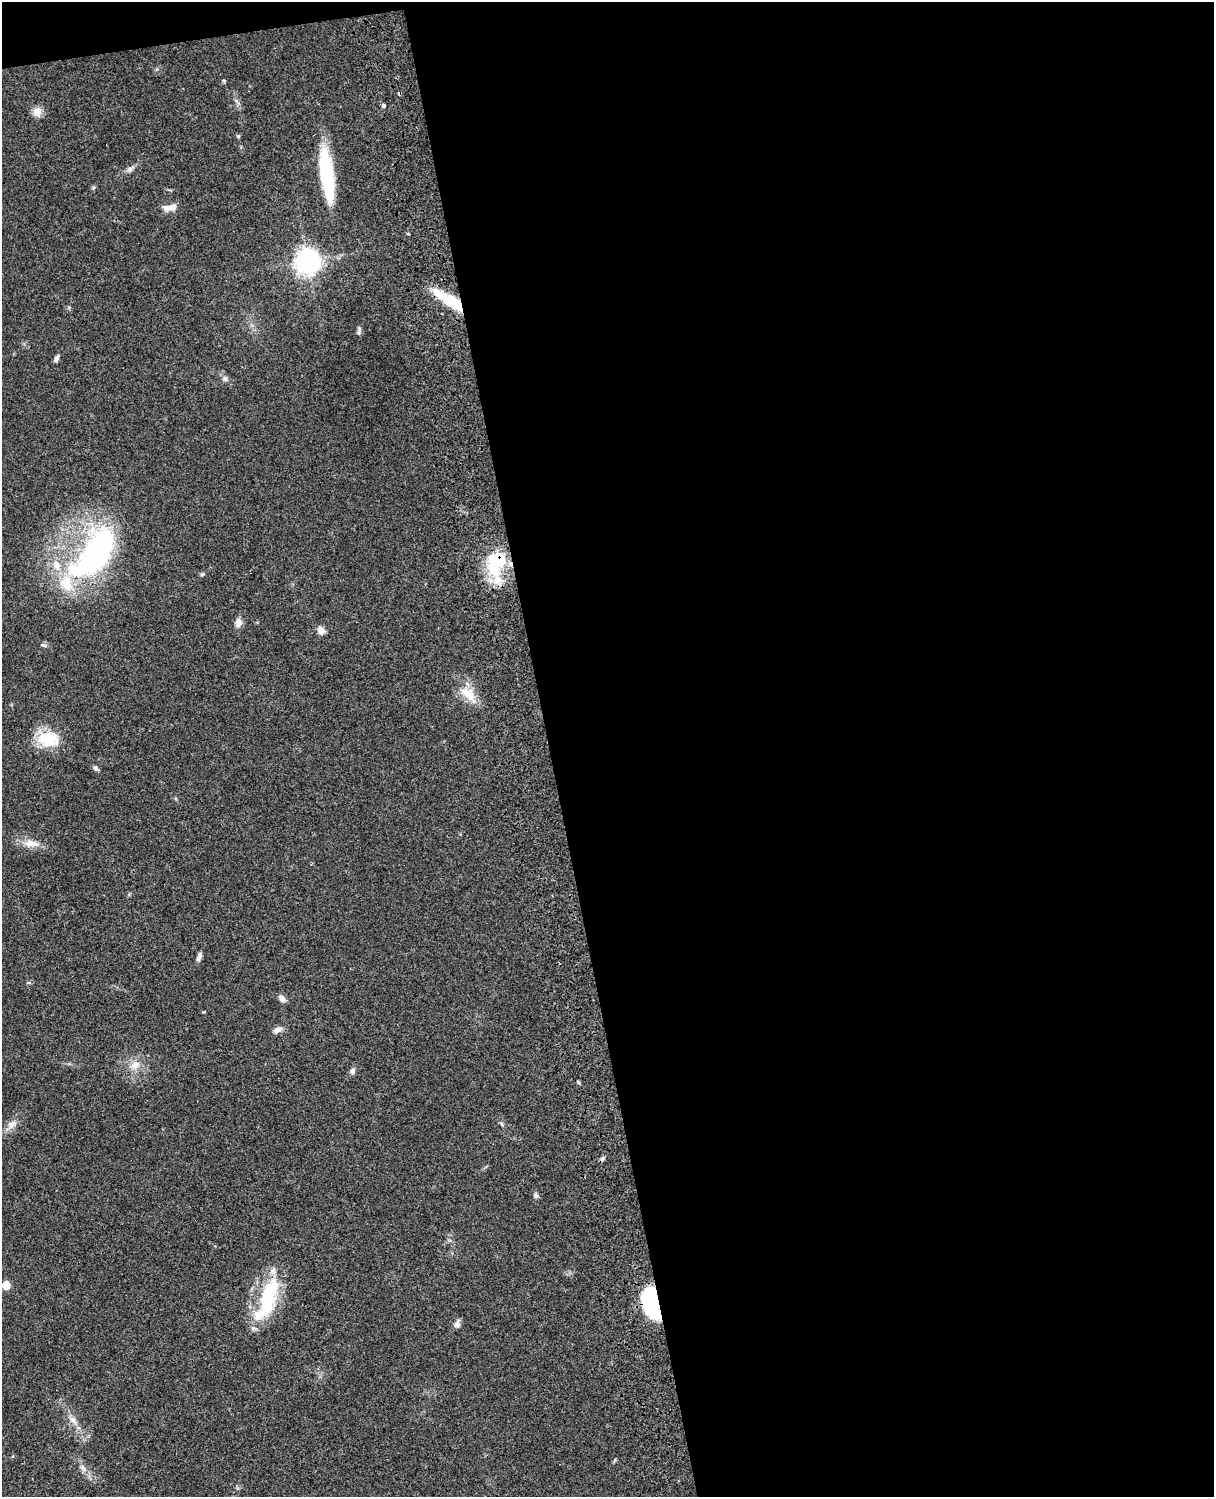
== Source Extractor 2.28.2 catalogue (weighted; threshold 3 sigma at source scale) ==
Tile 4 of 4 x 3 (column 4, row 1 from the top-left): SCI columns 3756-4967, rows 3267-4761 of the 5085 x 4926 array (HDU 1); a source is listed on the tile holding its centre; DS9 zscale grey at full resolution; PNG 1216 x 1499 px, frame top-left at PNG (2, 2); no overlay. Shown black and unused: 56% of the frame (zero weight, under 3 of 4 exposures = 6% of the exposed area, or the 3 px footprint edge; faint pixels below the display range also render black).
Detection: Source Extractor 2.28.2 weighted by HDU 2 'WHT'; one run over the whole footprint, this tile lists its part. Background 0.0787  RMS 0.006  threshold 0.0268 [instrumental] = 3 sigma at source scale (4.5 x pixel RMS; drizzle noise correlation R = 1.50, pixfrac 1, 0.05/0.05 arcsec/px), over >= 5 px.
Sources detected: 42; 3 inside a brighter object's white glare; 1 cosmic-ray / hot-pixel residue — not listed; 4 inside a brighter listed object's ellipse — not listed separately; the other 34 listed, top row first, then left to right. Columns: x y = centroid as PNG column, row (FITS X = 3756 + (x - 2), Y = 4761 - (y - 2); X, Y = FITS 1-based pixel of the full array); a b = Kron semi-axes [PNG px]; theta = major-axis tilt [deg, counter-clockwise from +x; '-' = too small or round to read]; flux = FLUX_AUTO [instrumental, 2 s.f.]
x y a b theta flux
383 105 5 4 - 0.99
37 112 12 11 - 4.5
130 169 7 7 - 1.6
327 174 53 12 -82 47
169 207 19 8 11 4.8
308 261 8 8 - 540
454 303 34 11 -31 26
359 329 6 4 73 1
56 359 11 5 57 1.6
225 378 8 7 - 1.8
95 554 77 33 53 120
500 560 47 18 59 33
202 574 5 5 - 0.78
239 623 10 8 -87 3.6
321 631 10 7 -80 3.6
468 694 23 14 -44 11
49 739 26 17 2 20
96 768 7 6 - 1.4
32 844 23 9 -5 6.4
199 957 11 5 70 2
282 999 9 6 -41 2.9
278 1029 12 7 25 3.2
135 1065 13 10 39 5.5
352 1071 8 6 65 1.6
578 1082 5 3 - 0.67
502 1124 6 4 -71 0.84
12 1125 13 7 46 3.7
602 1158 6 4 2 1
536 1195 7 5 -47 1.2
6 1285 5 5 - 16
267 1300 62 19 68 40
652 1303 29 15 -74 67
457 1324 9 7 74 2.3
73 1420 12 7 -53 3.5
Overlapping masked pixels (flux is a lower limit): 4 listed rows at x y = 454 303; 95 554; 500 560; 652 1303